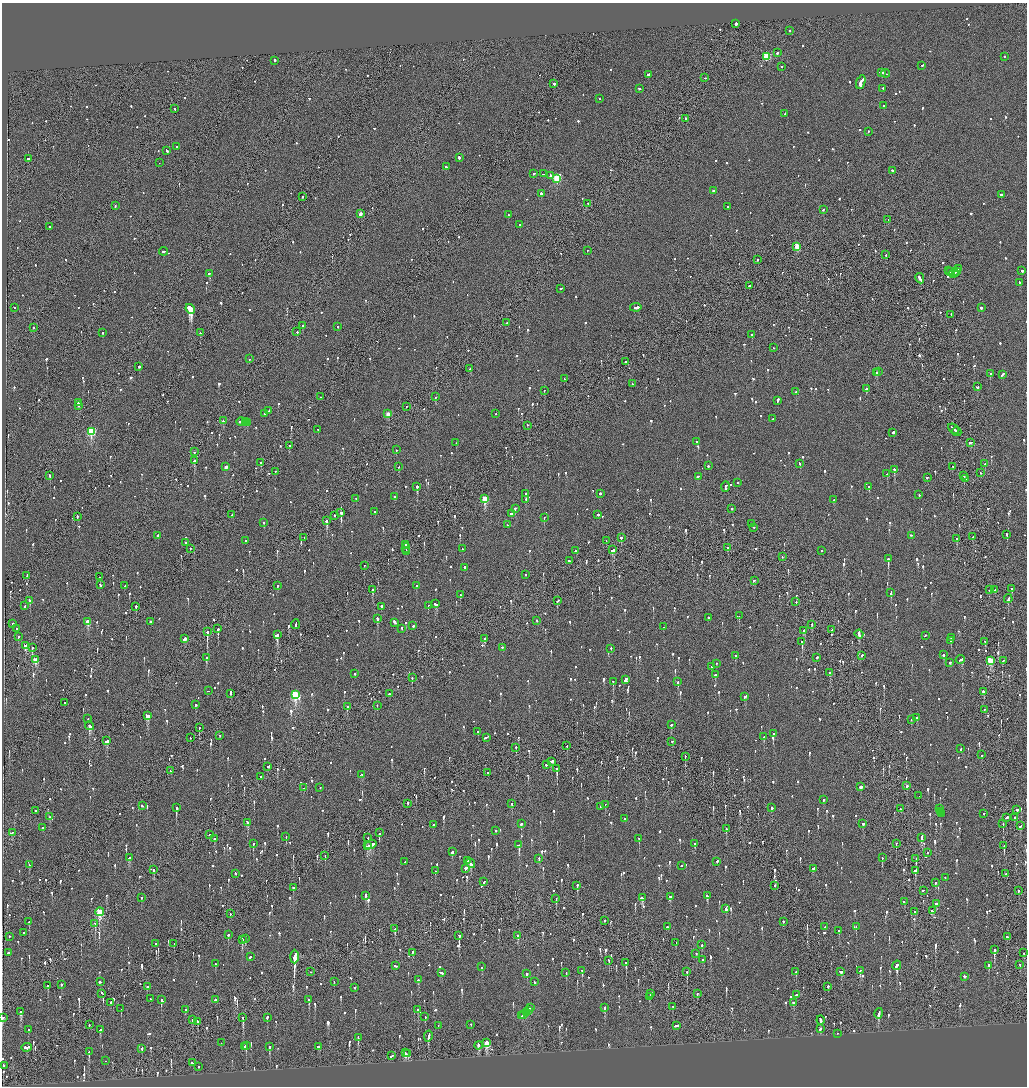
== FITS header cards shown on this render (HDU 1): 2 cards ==
NAXIS1  =                 2050
NAXIS2  =                 2168

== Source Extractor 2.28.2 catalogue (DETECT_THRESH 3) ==
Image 2050 x 2168 px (HDU 1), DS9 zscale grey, zoomed out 1/2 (1 PNG px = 2 x 2 image px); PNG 1029 x 1088 px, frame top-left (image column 2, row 2168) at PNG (2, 3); each listed source drawn as its Kron ellipse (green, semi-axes under 4 px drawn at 4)
Background -0.1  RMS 0.069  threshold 0.207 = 3 sigma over >= 5 px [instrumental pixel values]
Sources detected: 1721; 86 cannot appear on this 1/2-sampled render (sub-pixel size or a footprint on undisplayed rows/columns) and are neither listed nor drawn; of the other 1635, the 500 brightest by FLUX_AUTO listed and drawn (1135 fainter detections omitted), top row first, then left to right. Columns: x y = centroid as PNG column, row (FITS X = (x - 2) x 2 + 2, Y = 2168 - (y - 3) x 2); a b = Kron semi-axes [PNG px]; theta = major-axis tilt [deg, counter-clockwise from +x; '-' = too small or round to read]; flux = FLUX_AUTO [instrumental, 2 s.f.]
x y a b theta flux
736 24 2 2 - 630
790 31 2 2 - 110
777 53 2 2 - 230
766 57 3 3 - 830
1004 57 2 2 - 170
275 61 2 2 - 360
922 66 3 2 - 130
782 67 2 2 - 170
881 73 4 2 - 280
885 74 4 2 - 270
648 75 3 2 - 170
705 78 2 1 - 180
861 83 7 2 69 1200
554 84 2 2 - 710
639 89 2 2 - 170
883 89 2 2 - 170
600 99 2 2 - 110
884 106 2 1 - 270
175 109 2 1 - 490
785 114 3 2 - 130
685 118 2 2 - 220
868 132 2 2 - 120
177 147 3 2 - 230
167 151 4 2 - 270
459 158 3 2 - 410
28 159 3 1 - 140
159 163 2 1 - 170
446 167 2 2 - 470
892 171 2 2 - 310
534 174 2 2 - 130
543 174 3 2 - 130
550 176 4 2 - 340
557 179 3 3 - 910
713 191 2 2 - 110
541 194 2 2 - 370
1001 195 2 2 - 620
302 197 2 2 - 220
588 204 2 2 - 130
115 206 2 2 - 140
727 207 2 2 - 110
823 210 2 2 - 150
360 214 2 2 - 120
508 215 2 1 - 110
888 220 2 2 - 140
519 225 2 2 - 120
49 227 2 1 - 120
797 247 3 3 - 350
587 251 2 1 - 120
164 252 4 2 - 330
886 255 2 2 - 130
757 260 2 2 - 230
959 269 3 2 - 260
949 271 2 1 - 140
1022 271 2 2 - 330
951 272 2 2 - 300
957 272 3 1 - 300
209 274 2 2 - 130
953 274 5 1 - 500
920 279 5 2 - 520
1020 283 3 2 - 180
749 286 2 2 - 280
560 289 2 2 - 150
14 308 2 1 - 150
636 308 6 2 9 310
981 308 2 2 - 450
190 309 5 2 - 28000
951 315 2 1 - 110
507 323 2 2 - 120
303 326 2 2 - 170
338 327 2 2 - 120
33 328 2 1 - 110
297 332 2 2 - 310
102 333 2 2 - 290
200 333 2 2 - 360
752 335 2 2 - 210
773 348 2 2 - 140
249 359 2 1 - 220
625 362 2 2 - 380
139 367 2 2 - 440
470 369 2 2 - 150
878 372 2 1 - 370
876 373 3 2 - 240
990 374 2 2 - 290
1002 375 3 2 - 190
564 379 2 1 - 130
632 384 2 2 - 190
977 387 3 2 - 160
866 389 2 2 - 630
544 391 2 2 - 110
795 392 2 2 - 140
320 397 2 1 - 120
435 397 2 1 - 160
778 401 4 2 - 300
78 403 3 2 - 500
79 406 2 2 - 260
406 407 2 1 - 120
268 411 3 2 - 200
265 414 2 2 - 120
388 414 3 2 - 200
496 414 2 1 - 240
773 419 3 2 - 140
223 421 2 2 - 220
241 422 5 2 - 410
245 422 2 2 - 230
248 422 3 1 - 180
527 426 2 2 - 330
954 429 6 1 -41 420
318 430 2 2 - 110
91 432 3 3 - 1200
957 432 5 2 - 410
893 433 3 2 - 710
696 442 2 2 - 120
456 443 2 1 - 140
970 443 3 2 - 180
289 446 2 2 - 130
396 450 2 2 - 190
194 452 2 1 - 250
194 461 3 2 - 290
261 463 2 2 - 210
800 464 2 2 - 130
985 464 2 2 - 160
708 466 2 2 - 240
226 467 2 2 - 190
398 467 2 2 - 200
953 467 2 1 - 160
894 470 2 2 - 1000
275 472 2 2 - 160
887 474 2 2 - 200
981 474 2 1 - 150
50 476 2 2 - 460
964 476 2 2 - 220
698 477 4 2 - 420
927 478 2 2 - 130
965 479 2 2 - 130
738 483 2 1 - 170
417 487 2 2 - 900
725 487 5 2 - 850
869 487 2 2 - 700
526 494 2 2 - 340
600 494 2 2 - 240
919 495 2 1 - 110
395 497 2 2 - 730
356 499 2 2 - 160
485 499 3 3 - 560
526 500 2 2 - 170
834 500 2 2 - 170
515 509 2 2 - 150
732 509 2 2 - 150
375 512 2 2 - 120
341 513 3 2 - 850
511 514 3 2 - 1100
232 515 2 2 - 170
598 515 2 2 - 210
334 516 2 2 - 260
77 517 3 2 - 340
544 518 2 1 - 240
327 521 2 2 - 1700
264 523 2 1 - 270
751 524 2 2 - 170
507 525 2 2 - 150
754 528 2 2 - 140
1006 535 4 2 - 360
158 536 2 2 - 520
911 536 3 2 - 150
973 537 2 2 - 170
304 538 2 1 - 180
621 538 2 2 - 530
957 539 2 2 - 230
245 541 2 2 - 200
606 541 2 1 - 170
186 543 2 2 - 130
406 545 3 2 - 190
728 548 2 2 - 200
190 549 2 2 - 190
406 549 5 1 - 360
462 549 2 2 - 210
613 550 4 2 - 190
576 551 3 2 - 190
821 551 2 2 - 160
406 552 2 2 - 580
782 557 2 1 - 200
888 559 2 2 - 2200
569 561 2 2 - 270
364 566 2 1 - 120
465 568 3 2 - 160
525 575 2 2 - 150
27 576 4 1 - 280
100 577 2 1 - 120
754 581 3 2 - 110
100 585 2 2 - 160
124 586 2 2 - 150
278 586 2 2 - 290
416 586 2 2 - 130
1012 589 3 2 - 130
373 590 3 2 - 590
989 590 2 1 - 110
995 590 3 1 - 220
891 593 4 2 - 720
460 595 2 2 - 130
1008 599 4 2 - 370
30 601 4 2 - 220
558 601 3 2 - 170
796 602 2 2 - 140
436 604 3 2 - 370
25 606 2 2 - 320
428 606 2 2 - 130
136 607 2 2 - 190
382 607 2 2 - 610
739 616 2 2 - 390
708 618 2 2 - 110
377 619 2 2 - 450
537 621 2 2 - 140
88 622 3 2 - 350
150 622 2 2 - 460
395 623 4 2 - 460
13 624 2 2 - 130
295 625 5 2 - 410
812 625 2 2 - 140
413 626 2 2 - 430
663 627 2 2 - 120
16 629 2 2 - 130
218 629 2 2 - 330
402 629 3 2 - 280
831 630 2 1 - 140
804 631 3 2 - 200
207 632 3 2 - 5800
277 635 3 2 - 1100
859 635 4 2 - 330
925 636 2 2 - 120
18 637 2 2 - 350
952 638 2 2 - 140
185 639 3 2 - 380
484 639 2 2 - 500
951 641 2 2 - 110
802 642 2 2 - 1500
985 642 3 1 - 120
26 646 3 2 - 300
32 648 3 2 - 280
502 648 2 2 - 280
611 649 2 2 - 190
943 655 2 2 - 620
735 656 2 2 - 290
862 656 3 2 - 250
206 658 2 2 - 250
817 658 2 1 - 540
36 660 3 3 - 380
960 660 4 2 - 330
990 661 3 3 - 600
1003 661 3 1 - 160
950 663 2 2 - 170
716 664 2 2 - 110
712 667 2 2 - 190
830 673 2 2 - 160
354 674 2 2 - 120
715 675 2 2 - 180
412 678 3 2 - 180
625 680 4 2 - 910
613 682 2 2 - 140
678 682 2 2 - 410
208 691 2 1 - 190
983 692 2 2 - 250
231 694 2 2 - 160
389 694 2 2 - 250
295 695 4 3 - 1700
745 697 3 2 - 230
65 703 2 2 - 110
196 705 2 2 - 190
377 706 2 2 - 110
347 707 3 2 - 110
984 710 2 1 - 150
148 716 4 2 - 790
917 718 3 2 - 120
88 719 2 1 - 120
911 720 2 2 - 120
671 725 2 2 - 570
90 726 4 2 - 390
199 728 2 1 - 190
478 732 3 2 - 210
773 734 2 2 - 480
220 736 2 2 - 110
764 737 2 2 - 440
190 738 2 2 - 120
486 738 3 2 - 230
106 741 3 3 - 170
672 742 2 2 - 110
567 746 2 1 - 180
516 748 2 2 - 270
961 749 3 2 - 160
981 755 2 2 - 120
685 757 2 2 - 180
551 762 4 2 - 670
546 765 2 2 - 540
268 767 3 1 - 430
557 769 2 2 - 1000
171 771 2 1 - 140
488 773 2 2 - 140
362 775 4 2 - 270
260 777 2 1 - 320
907 786 2 2 - 350
860 787 2 1 - 9400
304 788 2 2 - 120
320 788 2 2 - 110
919 796 2 1 - 120
823 800 2 2 - 350
408 804 2 2 - 220
512 804 2 2 - 120
605 805 2 2 - 130
142 806 2 2 - 170
600 807 2 2 - 120
176 808 3 2 - 580
772 808 2 2 - 1700
901 809 2 2 - 160
940 809 3 2 - 190
1017 810 2 2 - 460
35 811 2 2 - 120
941 812 2 2 - 160
941 814 2 2 - 180
984 814 2 2 - 170
49 817 2 2 - 170
1006 818 3 2 - 270
1014 818 2 2 - 350
625 819 2 2 - 110
247 823 3 2 - 540
521 824 3 2 - 200
863 824 2 2 - 220
1003 824 3 1 - 140
434 825 2 2 - 190
1020 826 3 2 - 150
43 828 2 2 - 120
726 829 2 2 - 180
496 831 2 2 - 240
12 833 4 2 - 150
379 833 2 1 - 680
209 835 2 2 - 110
286 837 2 2 - 220
368 838 2 2 - 120
921 838 3 2 - 200
214 839 2 2 - 300
639 839 3 2 - 120
253 844 2 2 - 300
694 844 2 2 - 270
896 844 2 2 - 210
371 845 6 2 20 300
519 845 3 2 - 710
367 846 3 2 - 280
1004 846 3 1 - 330
452 852 2 2 - 920
928 853 2 2 - 160
325 856 2 1 - 370
129 858 3 2 - 210
882 858 2 2 - 140
539 859 2 2 - 180
916 859 3 2 - 270
467 861 2 2 - 150
405 862 2 2 - 160
717 862 2 2 - 450
470 864 5 2 - 440
29 865 2 2 - 130
682 866 2 2 - 120
465 869 3 2 - 1700
813 869 3 2 - 240
154 870 3 2 - 120
435 871 2 2 - 120
915 871 4 2 - 260
236 874 2 2 - 160
1006 874 2 2 - 320
945 878 2 2 - 110
484 882 3 2 - 180
935 883 2 2 - 170
577 886 3 2 - 240
774 886 2 2 - 380
293 888 2 2 - 170
923 891 2 2 - 120
1018 891 2 1 - 120
365 896 3 2 - 150
707 896 3 2 - 360
670 897 2 2 - 320
141 898 2 2 - 130
642 898 3 2 - 760
556 899 3 2 - 130
904 902 2 2 - 170
936 904 2 2 - 480
726 909 3 2 - 130
932 911 3 2 - 250
100 912 4 3 - 1100
915 912 2 2 - 210
230 914 2 1 - 130
605 921 2 2 - 290
29 922 2 2 - 190
783 922 2 2 - 140
95 924 2 2 - 860
667 927 2 2 - 340
825 927 2 2 - 290
856 927 2 2 - 200
395 929 3 2 - 260
839 931 2 2 - 270
24 933 2 2 - 190
228 935 2 2 - 240
459 936 3 2 - 520
517 936 3 2 - 320
9 937 2 2 - 130
1007 937 2 2 - 250
246 939 3 2 - 120
242 940 3 2 - 490
676 943 2 2 - 140
155 944 2 2 - 110
174 944 2 2 - 120
702 945 2 2 - 140
994 950 3 2 - 930
8 953 2 2 - 510
412 953 3 2 - 190
1024 953 2 1 - 170
696 954 2 2 - 150
250 957 3 2 - 180
294 957 7 2 89 47000
703 960 2 2 - 120
609 961 2 2 - 110
626 963 2 2 - 450
215 964 2 2 - 180
1020 965 2 2 - 130
396 966 3 2 - 300
897 966 5 2 - 440
988 966 3 2 - 130
482 967 2 2 - 180
582 971 3 2 - 200
860 971 3 2 - 150
310 972 2 1 - 120
687 972 3 2 - 150
796 972 2 1 - 320
841 972 4 2 - 220
441 973 4 2 - 210
566 973 2 2 - 110
527 974 3 2 - 860
965 977 3 2 - 130
418 980 3 2 - 110
100 982 3 2 - 160
334 982 2 2 - 120
534 982 2 2 - 650
61 985 2 2 - 320
48 986 2 2 - 130
147 987 2 2 - 470
828 987 2 2 - 640
355 988 2 2 - 150
102 994 3 2 - 170
650 994 2 2 - 220
697 994 2 2 - 160
796 995 2 2 - 130
649 997 2 2 - 490
150 999 2 1 - 260
161 1000 3 2 - 310
215 1000 2 2 - 260
309 1000 3 2 - 130
111 1003 2 2 - 280
793 1003 2 2 - 500
673 1007 2 2 - 150
530 1008 2 1 - 150
605 1008 3 2 - 200
121 1009 2 1 - 840
185 1010 2 2 - 300
418 1010 2 2 - 140
528 1011 2 2 - 180
21 1012 4 2 - 240
526 1013 4 2 - 360
879 1014 5 2 - 240
524 1015 2 2 - 350
522 1016 2 1 - 210
425 1017 2 2 - 130
2 1018 2 2 - 140
243 1018 4 2 - 500
267 1018 2 2 - 450
192 1020 2 2 - 200
821 1020 4 2 - 210
197 1022 3 2 - 130
89 1025 2 2 - 120
471 1025 2 2 - 140
438 1026 2 1 - 120
676 1026 4 2 - 360
820 1029 2 2 - 270
28 1030 2 1 - 160
100 1030 2 2 - 120
837 1034 2 2 - 190
428 1037 6 2 79 670
358 1038 3 2 - 150
221 1043 2 1 - 140
487 1043 4 3 - 520
246 1046 3 2 - 290
478 1046 4 2 - 600
244 1047 2 1 - 130
269 1047 3 2 - 240
319 1047 4 2 - 260
27 1048 5 2 - 890
142 1049 2 2 - 160
89 1052 4 2 - 220
405 1053 4 2 - 360
408 1054 3 2 - 320
392 1056 4 2 - 250
105 1061 2 2 - 230
192 1063 4 2 - 330
3 1066 4 2 - 580
198 1067 2 2 - 130
At the frame edge (FLAGS 8, measured only in part): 1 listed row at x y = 2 1018
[1135 fainter detections neither listed nor drawn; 86 sub-pixel or undisplayed-footprint detections neither listed nor drawn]